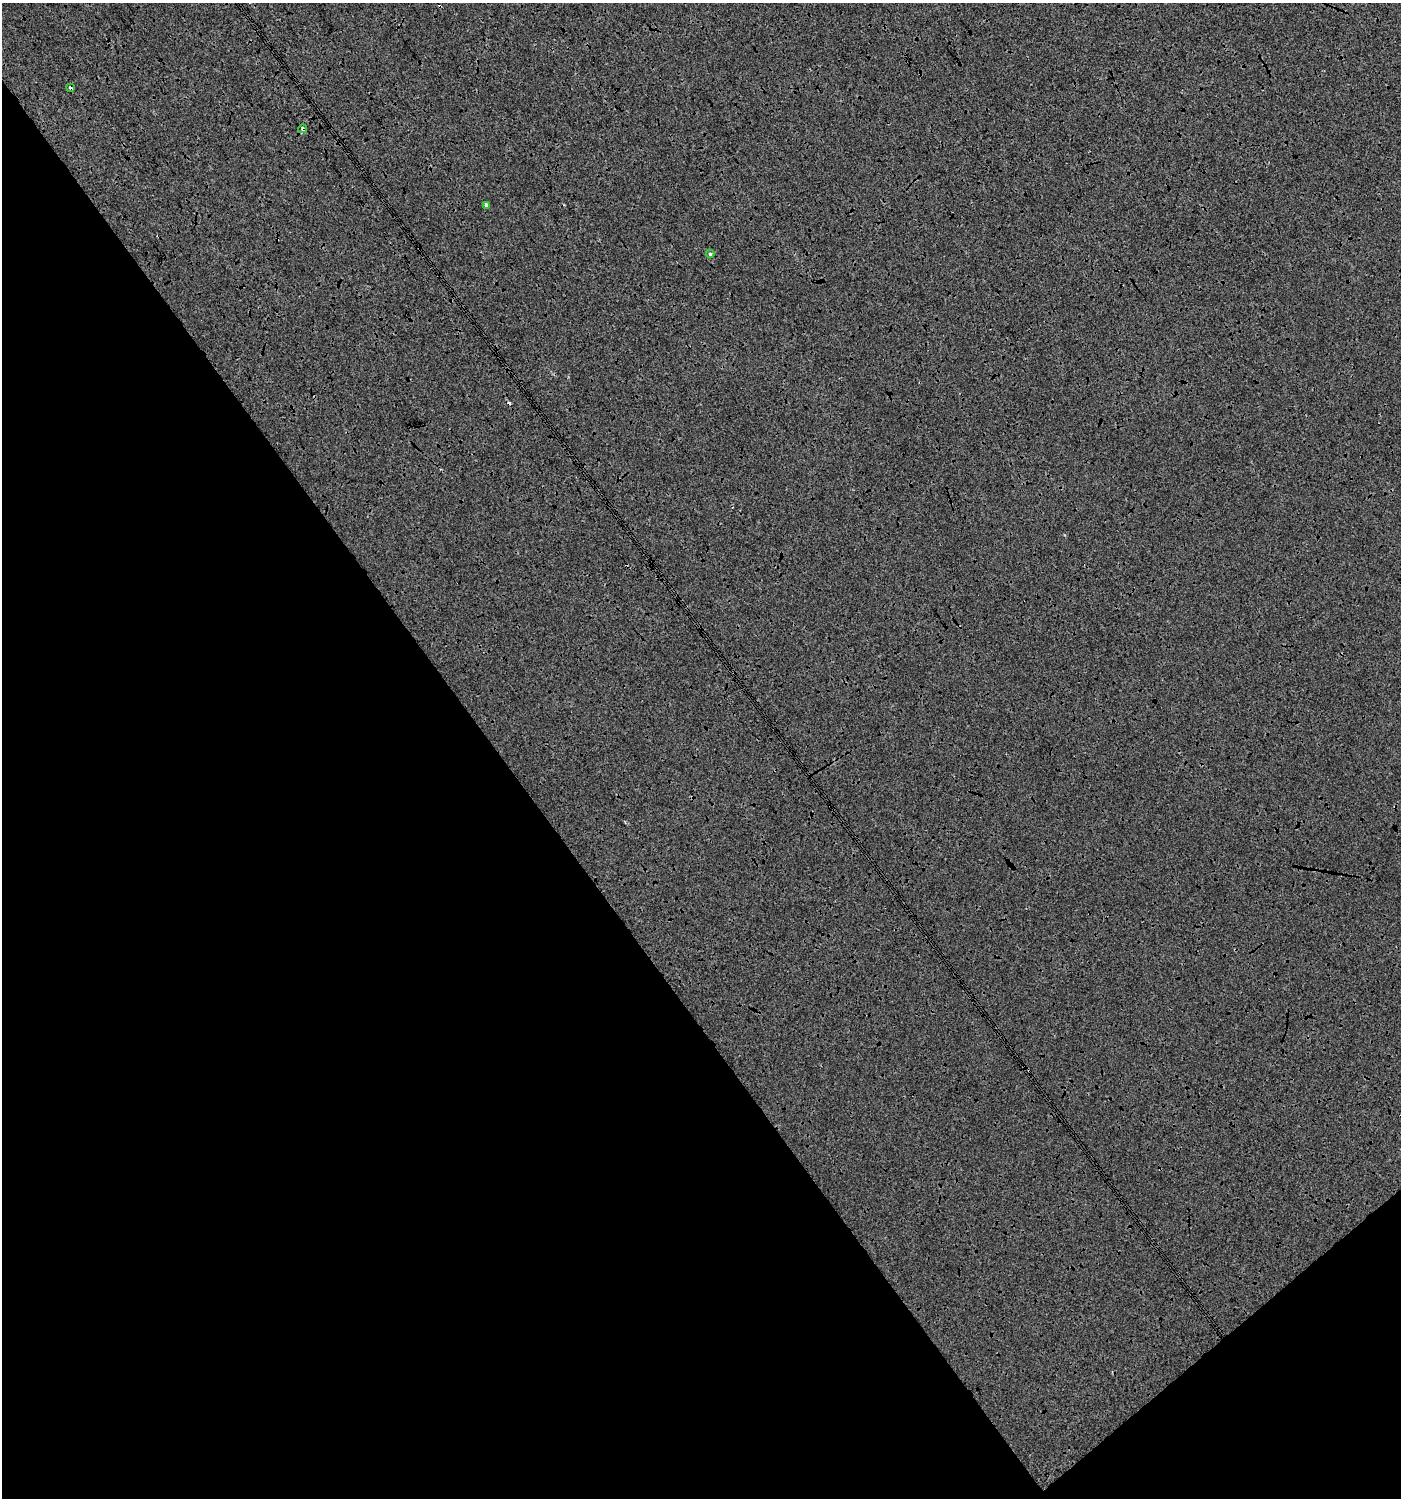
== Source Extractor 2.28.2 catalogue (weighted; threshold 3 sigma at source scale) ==
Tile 14 of 4 x 4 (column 2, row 4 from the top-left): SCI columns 1603-3001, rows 3-1498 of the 5940 x 5991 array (HDU 1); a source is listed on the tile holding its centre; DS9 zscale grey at full resolution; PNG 1403 x 1500 px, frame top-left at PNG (2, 3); each listed source drawn as its Kron ellipse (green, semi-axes under 4 px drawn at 4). Shown black and unused: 39% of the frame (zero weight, under 3 of 4 exposures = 2% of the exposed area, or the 3 px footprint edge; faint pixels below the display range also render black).
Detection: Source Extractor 2.28.2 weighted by HDU 2 'WHT'; one run over the whole footprint, this tile lists its part. Background 7.79e-04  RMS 0.0064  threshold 0.0289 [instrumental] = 3 sigma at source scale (4.5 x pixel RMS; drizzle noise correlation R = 1.50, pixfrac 1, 0.0396/0.0396 arcsec/px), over >= 5 px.
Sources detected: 6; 2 cosmic-ray / hot-pixel residue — neither listed nor drawn; the other 4 listed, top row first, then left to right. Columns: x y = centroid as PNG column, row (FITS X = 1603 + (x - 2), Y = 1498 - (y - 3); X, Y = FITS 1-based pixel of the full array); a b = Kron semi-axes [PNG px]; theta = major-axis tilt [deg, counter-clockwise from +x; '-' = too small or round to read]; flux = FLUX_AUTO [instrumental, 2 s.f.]
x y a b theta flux
70 88 4 3 - 2.8
303 129 4 3 - 2
486 205 4 3 - 4.4
710 254 4 4 - 0.82
Overlapping masked pixels (flux is a lower limit): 3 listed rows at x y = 70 88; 303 129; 486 205